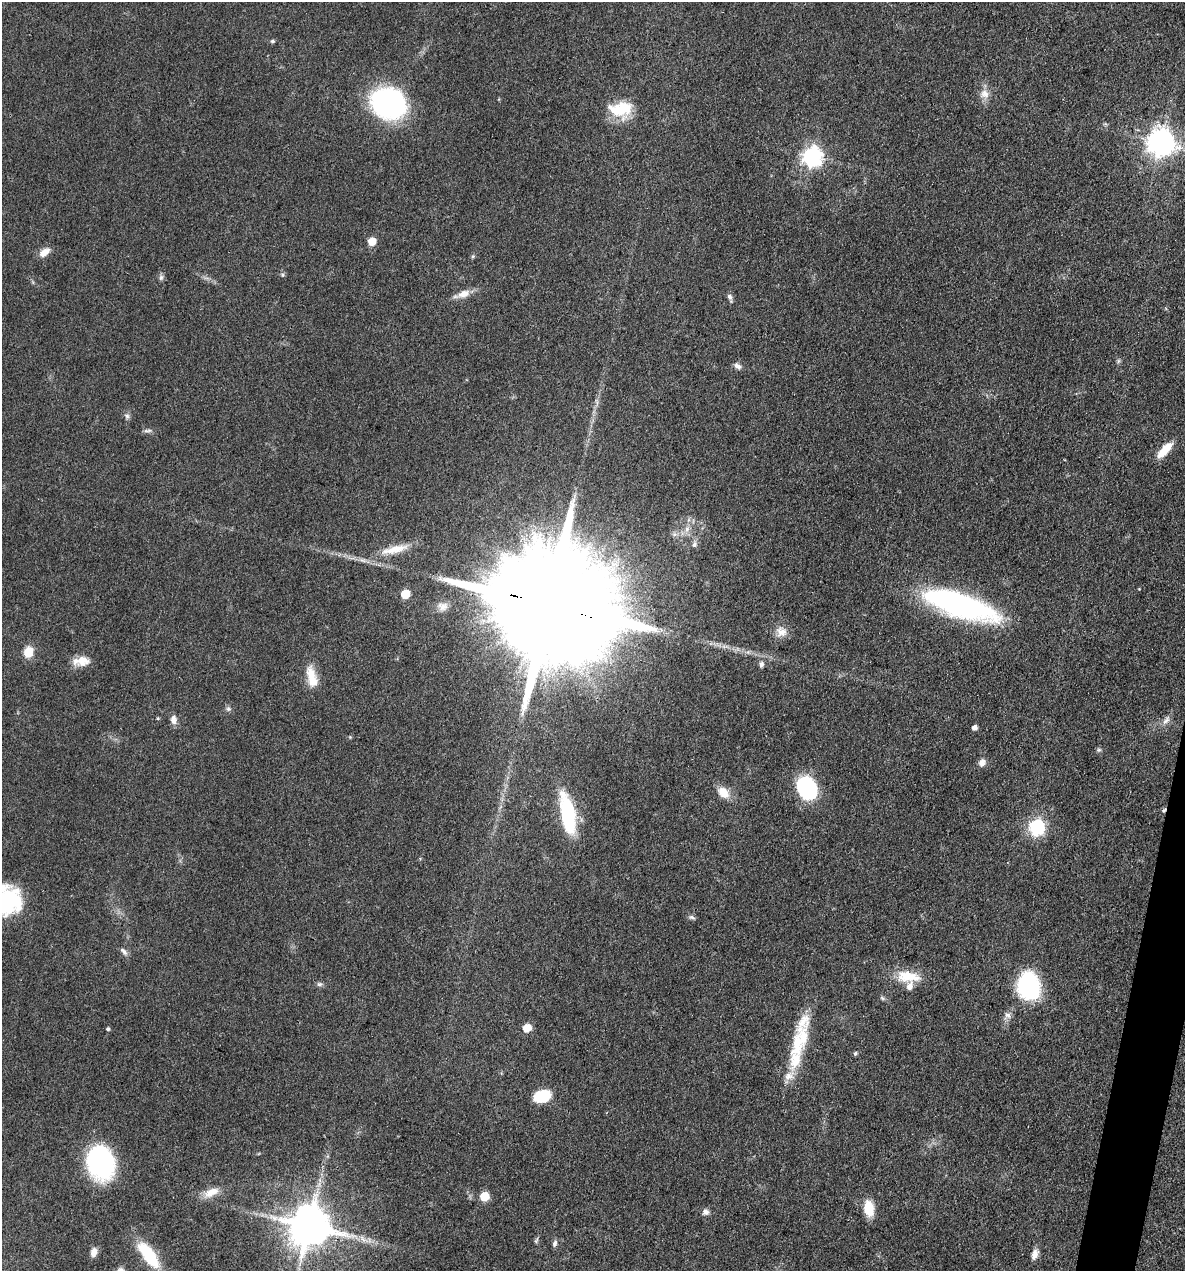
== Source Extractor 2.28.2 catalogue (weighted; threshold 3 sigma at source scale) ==
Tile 6 of 4 x 4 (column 2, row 2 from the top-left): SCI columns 1428-2610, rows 2542-3810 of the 5098 x 5081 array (HDU 1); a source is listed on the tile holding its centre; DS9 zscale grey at full resolution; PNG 1187 x 1273 px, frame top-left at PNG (2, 2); no overlay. Shown black and unused: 2% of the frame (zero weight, under 3 of 4 exposures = <1% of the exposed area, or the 3 px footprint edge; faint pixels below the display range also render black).
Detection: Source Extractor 2.28.2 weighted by HDU 2 'WHT'; one run over the whole footprint, this tile lists its part. Background 0.078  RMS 0.0068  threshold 0.0305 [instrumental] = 3 sigma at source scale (4.5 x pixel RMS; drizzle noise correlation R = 1.50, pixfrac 1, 0.05/0.05 arcsec/px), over >= 5 px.
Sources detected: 68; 1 cosmic-ray / hot-pixel residue — not listed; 1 inside a brighter listed object's ellipse — not listed separately; the other 66 listed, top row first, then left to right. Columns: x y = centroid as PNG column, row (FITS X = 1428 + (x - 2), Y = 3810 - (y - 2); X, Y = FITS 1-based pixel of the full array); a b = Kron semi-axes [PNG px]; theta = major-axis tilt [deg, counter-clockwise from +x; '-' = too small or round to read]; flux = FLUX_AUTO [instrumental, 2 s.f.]
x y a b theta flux
272 41 5 4 - 1.2
984 94 13 12 - 6
388 103 30 25 -21 150
621 109 30 19 4 25
1161 142 9 9 - 850
812 157 8 7 - 340
372 241 6 5 - 14
44 252 15 8 37 5.9
473 256 6 3 71 0.91
283 275 6 5 - 1.2
161 277 8 6 74 1.8
464 294 18 10 18 7.1
730 297 11 5 -71 2.3
1118 361 6 4 71 1.1
737 366 9 6 -34 2.8
127 416 8 6 -87 1.8
147 431 12 4 7 1.7
1165 450 22 8 47 12
687 529 7 6 - 2.7
694 544 8 6 65 2.2
393 550 32 11 15 14
405 594 6 5 - 24
551 605 51 24 -16 48000
960 605 70 21 -18 180
781 632 15 14 - 6.9
28 652 9 8 - 14
82 660 18 13 9 9.5
761 664 8 6 85 2.1
312 677 28 11 -76 14
228 709 7 7 - 1.7
158 718 4 4 - 0.72
173 720 12 8 -83 3.9
1166 720 14 6 46 3.4
974 727 5 5 - 3
350 737 4 4 - 0.72
1099 750 7 5 20 1.3
982 762 9 8 - 3.8
807 788 24 18 -61 57
723 792 17 11 -45 8.7
567 814 45 14 -79 48
1037 827 7 7 - 150
7 900 34 31 -29 62
692 917 10 5 -24 1.7
124 951 13 6 -49 2.6
908 976 33 14 -5 19
319 984 8 6 -13 1.7
1028 986 30 24 -81 59
882 998 7 4 -45 1.2
1007 1015 10 9 - 3.5
527 1028 6 5 - 16
108 1029 5 4 - 1.2
800 1042 66 17 77 43
855 1054 5 4 - 1.3
542 1096 19 13 16 20
101 1163 30 23 -78 110
211 1192 22 10 24 8.5
484 1196 6 6 - 21
869 1208 16 10 -81 16
705 1212 9 8 - 2.8
309 1226 12 11 - 2900
363 1239 17 7 -34 5.6
536 1240 10 4 68 1.2
555 1243 9 6 77 2
94 1252 11 7 81 4.6
148 1254 31 12 -54 37
1035 1254 13 7 71 4.4
Overlapping masked pixels (flux is a lower limit): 2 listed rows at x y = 551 605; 309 1226
Isophote crosses this tile's border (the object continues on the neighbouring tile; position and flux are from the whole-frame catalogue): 1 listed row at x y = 7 900